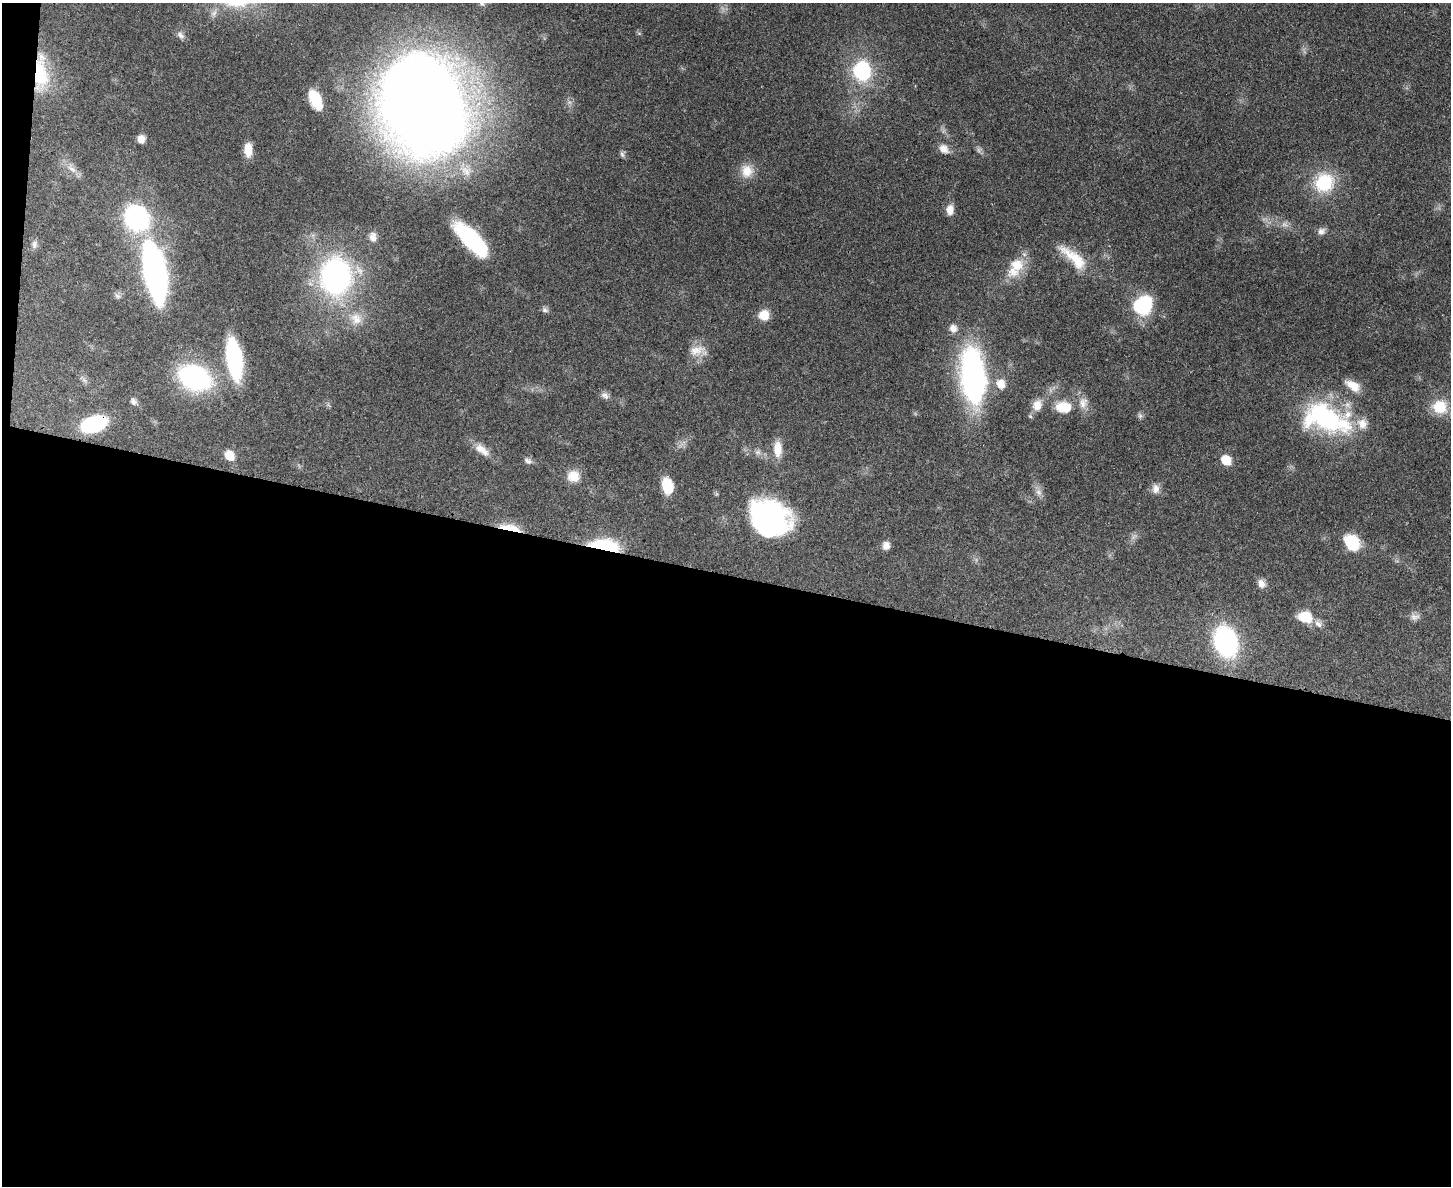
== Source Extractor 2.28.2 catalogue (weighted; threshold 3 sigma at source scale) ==
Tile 10 of 3 x 4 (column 1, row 4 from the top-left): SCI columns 326-1774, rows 21-1204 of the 4875 x 4778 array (HDU 1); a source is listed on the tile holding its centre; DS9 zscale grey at full resolution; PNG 1453 x 1188 px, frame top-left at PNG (2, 3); no overlay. Shown black and unused: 52% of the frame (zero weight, under 3 of 4 exposures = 7% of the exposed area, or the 3 px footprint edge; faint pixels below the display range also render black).
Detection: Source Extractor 2.28.2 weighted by HDU 2 'WHT'; one run over the whole footprint, this tile lists its part. Background 0.441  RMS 0.0079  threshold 0.0357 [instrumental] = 3 sigma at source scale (4.5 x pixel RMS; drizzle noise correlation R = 1.50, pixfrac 1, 0.05/0.05 arcsec/px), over >= 5 px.
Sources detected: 68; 1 too faint to see at this stretch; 1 inside a brighter object's white glare — not listed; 3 inside a brighter listed object's ellipse — not listed separately; the other 63 listed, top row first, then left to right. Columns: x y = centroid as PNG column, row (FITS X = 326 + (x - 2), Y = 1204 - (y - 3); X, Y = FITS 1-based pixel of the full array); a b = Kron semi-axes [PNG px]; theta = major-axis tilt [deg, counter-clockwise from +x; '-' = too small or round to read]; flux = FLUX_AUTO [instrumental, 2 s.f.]
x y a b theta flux
180 35 11 7 -43 3.1
862 71 16 14 -84 77
40 73 45 16 -89 41
315 99 19 10 -66 22
424 105 77 60 -70 1500
141 139 9 8 - 5.1
944 149 14 10 -40 6.3
248 150 17 9 -89 10
622 154 9 5 -63 1.9
72 169 12 6 -34 4.5
747 171 18 16 -83 12
1324 183 23 21 51 40
950 210 13 9 87 6.5
137 219 11 10 - 430
1284 224 9 6 -17 3.3
1321 231 11 9 29 3.7
373 237 12 8 -86 4.7
471 239 39 14 -46 75
34 244 10 7 79 3.1
1074 258 42 13 -42 23
1017 265 20 19 - 18
155 272 53 16 -79 300
336 276 25 20 -87 230
117 296 8 6 -22 2.1
1142 305 16 13 52 70
545 310 9 6 -15 2.3
764 315 12 11 - 10
356 319 18 14 -63 12
953 328 11 10 - 4.9
697 350 23 11 14 9.7
234 359 33 11 -82 110
973 377 45 19 -86 230
194 378 32 22 -25 110
1001 384 14 12 -66 8.8
1353 386 19 10 -36 9.9
605 395 11 8 -31 3.5
133 401 9 8 - 2.9
1037 405 15 12 68 8.3
1064 407 22 15 -7 18
1440 407 18 17 - 20
1140 415 8 6 -69 1.9
1325 417 65 30 -24 99
94 424 22 13 18 73
778 449 21 10 90 11
482 450 23 10 -36 9.3
758 452 8 6 -20 2.7
229 456 12 10 -53 10
1226 460 12 10 -53 12
528 461 11 7 -35 2.7
573 476 15 14 - 11
668 486 18 11 -75 19
1156 489 13 9 87 5.2
1039 492 10 7 -41 3.6
766 518 41 30 -11 160
510 528 23 6 -11 18
1352 542 18 14 -48 25
886 545 10 9 - 4.5
604 546 26 10 -7 55
1261 584 12 9 -65 4.9
1305 617 15 12 -16 20
1415 617 14 7 3 4
1318 624 12 7 -38 4
1226 642 26 20 -74 120
Overlapping masked pixels (flux is a lower limit): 4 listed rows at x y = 40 73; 94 424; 510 528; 604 546
Isophote crosses this tile's border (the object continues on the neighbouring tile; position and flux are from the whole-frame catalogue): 1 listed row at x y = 424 105